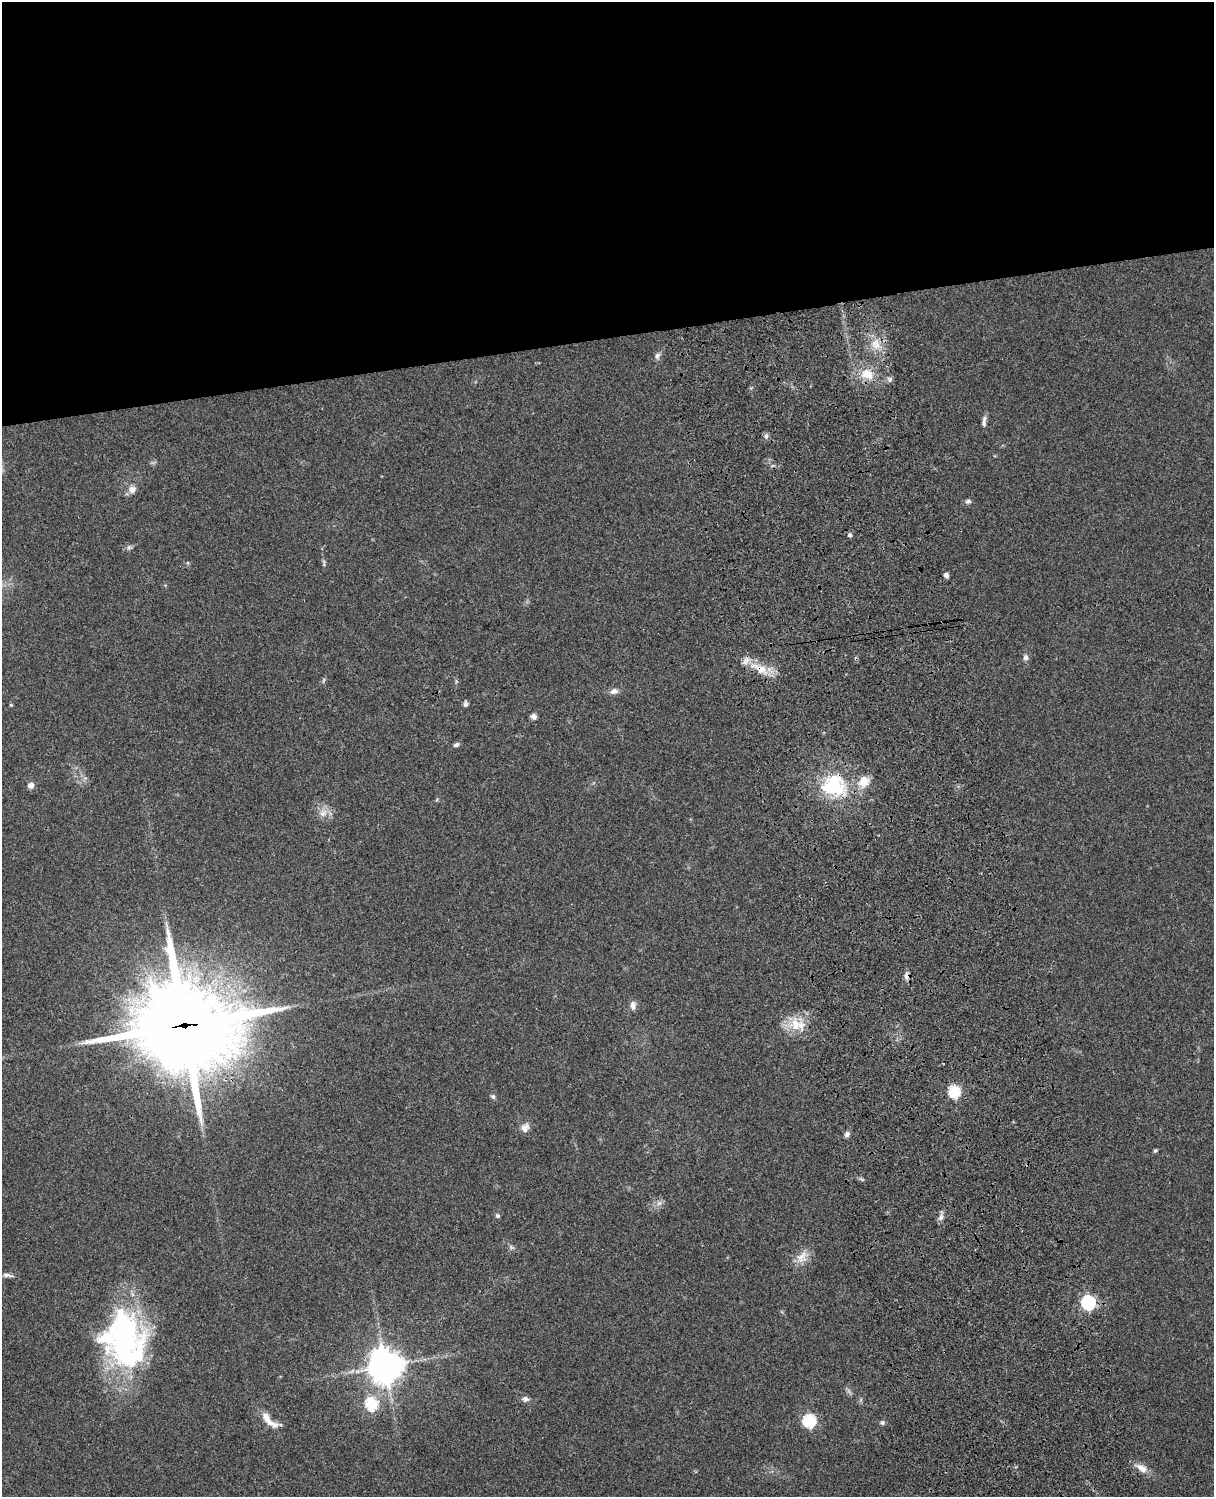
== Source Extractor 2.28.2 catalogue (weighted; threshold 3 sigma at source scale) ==
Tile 2 of 4 x 3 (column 2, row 1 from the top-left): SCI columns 1334-2545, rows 3269-4763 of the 5088 x 4927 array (HDU 1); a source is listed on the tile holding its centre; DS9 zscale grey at full resolution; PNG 1216 x 1499 px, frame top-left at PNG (2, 2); no overlay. Shown black and unused: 23% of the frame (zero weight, under 3 of 4 exposures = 6% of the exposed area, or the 3 px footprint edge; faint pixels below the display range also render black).
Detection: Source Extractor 2.28.2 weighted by HDU 2 'WHT'; one run over the whole footprint, this tile lists its part. Background 0.0923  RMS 0.0062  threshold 0.0279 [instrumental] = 3 sigma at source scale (4.5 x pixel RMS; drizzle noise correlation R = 1.50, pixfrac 1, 0.05/0.05 arcsec/px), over >= 5 px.
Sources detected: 50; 3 inside a brighter listed object's ellipse — not listed separately; the other 47 listed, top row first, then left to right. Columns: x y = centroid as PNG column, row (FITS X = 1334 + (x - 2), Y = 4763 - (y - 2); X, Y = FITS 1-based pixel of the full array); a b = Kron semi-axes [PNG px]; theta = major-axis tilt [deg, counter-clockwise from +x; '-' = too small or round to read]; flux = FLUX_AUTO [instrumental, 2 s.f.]
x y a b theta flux
876 344 15 13 -77 8.9
657 356 9 7 68 2.1
867 374 18 13 -31 11
890 379 8 6 74 1.6
983 423 9 6 -86 2
766 436 7 6 - 1.7
132 489 11 10 - 3.8
968 501 7 6 - 1.6
850 535 5 4 - 1.8
129 548 8 6 69 1.4
324 563 11 4 -85 1.3
946 575 4 4 - 2.8
1025 657 8 7 - 1.9
760 669 31 11 -29 13
614 691 10 7 13 3.1
465 704 7 5 86 1.6
11 705 4 4 - 0.72
533 717 7 6 - 2.4
456 745 8 5 22 1.5
863 781 15 13 67 9.3
31 785 6 6 - 3.9
835 785 38 27 -58 39
323 813 13 9 37 5
907 976 8 6 89 2.7
633 1005 11 7 -84 3
795 1024 23 20 79 15
184 1025 40 35 -3 6400
954 1091 6 6 - 60
493 1096 7 5 -55 1.3
525 1128 13 10 58 4
847 1134 7 6 - 2
1155 1150 5 4 - 0.94
659 1203 7 5 43 1.9
498 1216 6 5 - 1.2
941 1217 10 7 58 2.4
511 1247 9 4 -36 1.4
801 1257 17 14 -74 7.5
7 1275 15 4 -8 2
1088 1302 6 6 - 120
124 1340 64 46 -75 150
385 1366 11 10 - 1100
525 1399 8 7 - 2.5
371 1404 6 6 - 57
267 1419 26 9 -54 7.8
809 1421 6 6 - 76
882 1423 6 6 - 1.3
1142 1468 17 9 -34 5.5
Overlapping masked pixels (flux is a lower limit): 4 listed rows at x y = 760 669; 835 785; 907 976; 184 1025